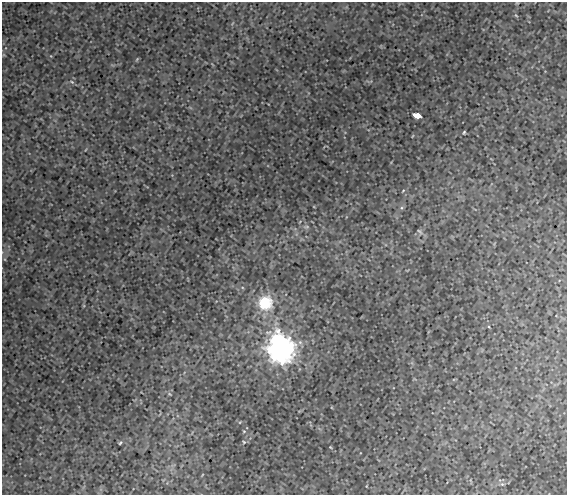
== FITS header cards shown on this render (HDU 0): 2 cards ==
NAXIS1  =                  565
NAXIS2  =                  493

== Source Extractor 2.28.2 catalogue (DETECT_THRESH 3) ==
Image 565 x 493 px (HDU 0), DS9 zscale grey, 1 PNG px = 1 image px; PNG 569 x 497 px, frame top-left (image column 1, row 493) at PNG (2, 2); no overlay
Background 0.00899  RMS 5.6e-04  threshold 0.00167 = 3 sigma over >= 5 px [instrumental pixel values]
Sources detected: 10; all 10 listed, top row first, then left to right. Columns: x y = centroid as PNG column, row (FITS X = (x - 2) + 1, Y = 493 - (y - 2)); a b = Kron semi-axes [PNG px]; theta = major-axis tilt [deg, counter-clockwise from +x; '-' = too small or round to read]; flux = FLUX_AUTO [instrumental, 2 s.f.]
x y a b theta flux
72 82 6 4 -43 0.05
417 115 7 4 -8 0.5
464 132 5 3 - 0.04
307 227 7 4 0 0.067
419 231 9 4 -45 0.061
265 303 9 8 - 2.3
280 347 11 10 - 33
244 442 4 4 - 0.035
120 443 5 4 - 0.043
330 447 5 3 - 0.028